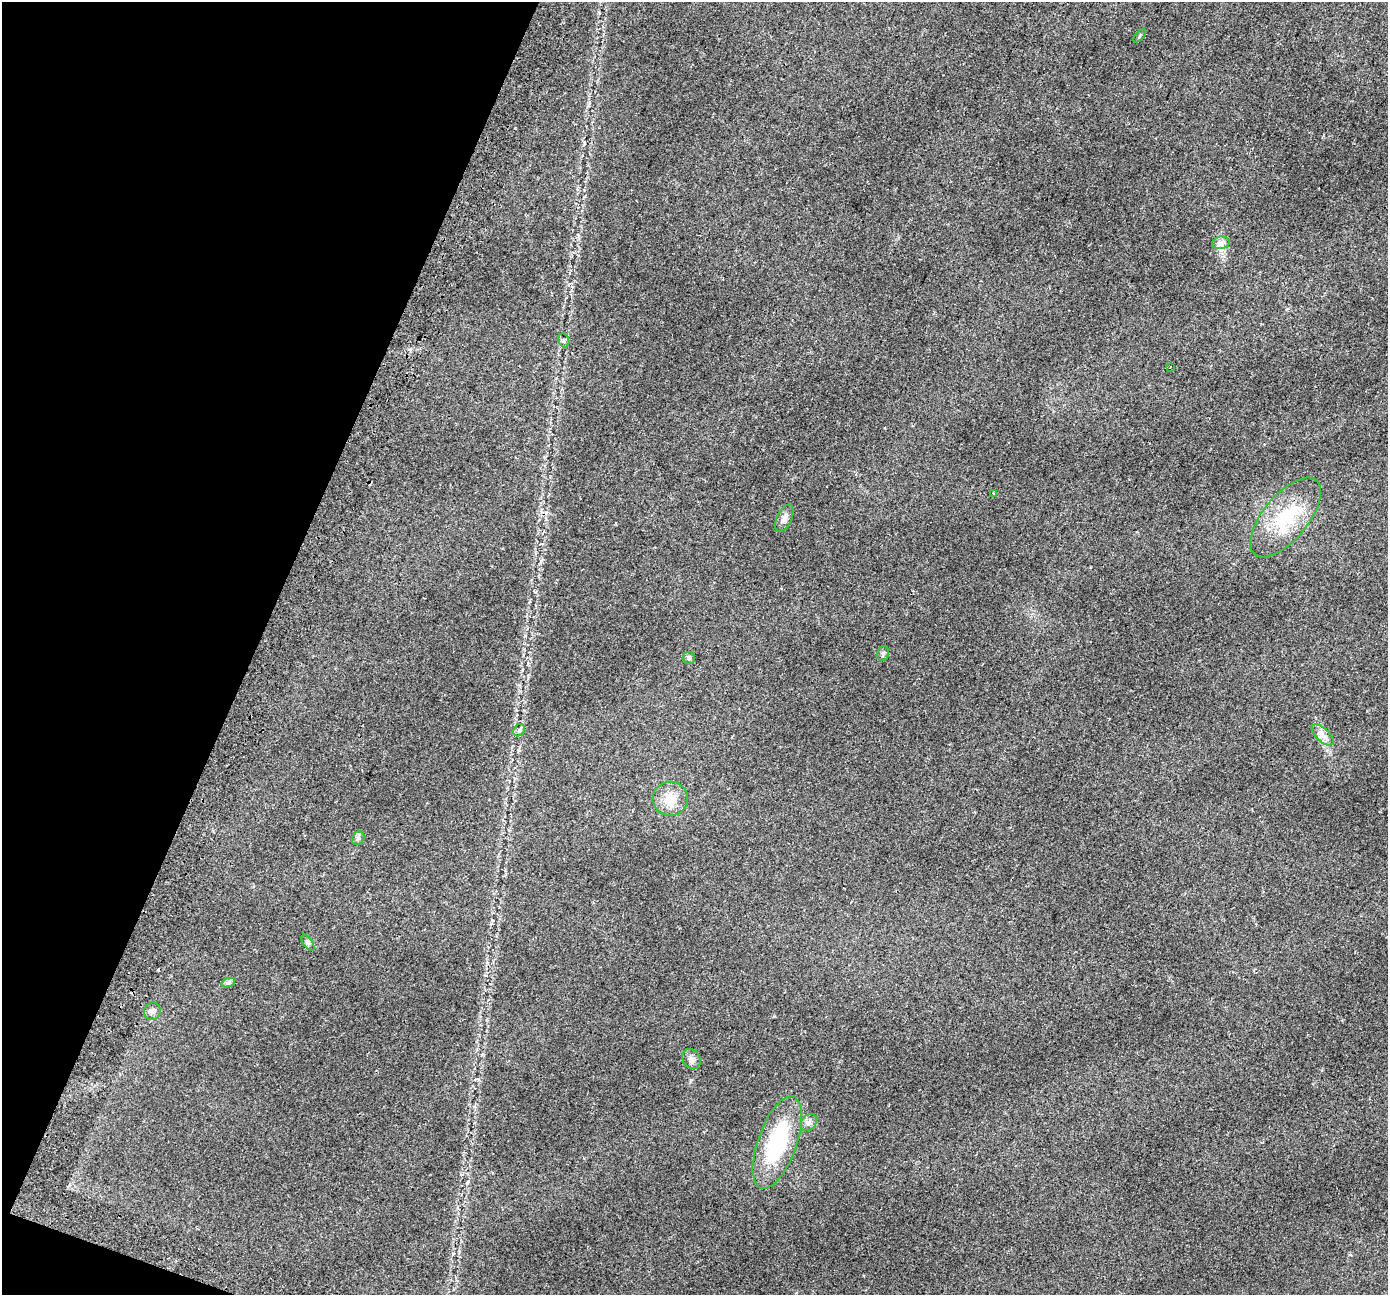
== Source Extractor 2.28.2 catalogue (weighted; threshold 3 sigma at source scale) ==
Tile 9 of 4 x 4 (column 1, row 3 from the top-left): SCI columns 64-1449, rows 1639-2931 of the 5662 x 5798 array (HDU 1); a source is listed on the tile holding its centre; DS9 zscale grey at full resolution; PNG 1390 x 1297 px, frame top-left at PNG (2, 2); each listed source drawn as its Kron ellipse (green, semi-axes under 4 px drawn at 4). Shown black and unused: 19% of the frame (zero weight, under 2 of 3 exposures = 4% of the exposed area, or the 3 px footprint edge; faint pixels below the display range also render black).
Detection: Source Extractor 2.28.2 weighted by HDU 2 'WHT'; one run over the whole footprint, this tile lists its part. Background 0.0543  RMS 0.0063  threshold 0.0284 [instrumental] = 3 sigma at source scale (4.5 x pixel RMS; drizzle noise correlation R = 1.50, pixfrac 1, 0.0396/0.0396 arcsec/px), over >= 5 px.
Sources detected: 20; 1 cosmic-ray / hot-pixel residue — neither listed nor drawn; the other 19 listed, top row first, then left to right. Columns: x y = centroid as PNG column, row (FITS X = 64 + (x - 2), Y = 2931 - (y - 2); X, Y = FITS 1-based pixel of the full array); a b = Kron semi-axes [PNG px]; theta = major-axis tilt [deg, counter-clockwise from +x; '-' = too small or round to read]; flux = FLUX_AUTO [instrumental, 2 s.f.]
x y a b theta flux
1140 36 8 3 46 0.8
1221 243 9 6 8 2.3
564 340 7 5 -74 1.5
1170 367 3 2 - 0.56
993 493 3 3 - 1.5
784 518 15 7 65 3.6
1286 518 48 22 50 35
883 653 7 5 75 1.5
689 658 6 6 - 1.1
519 730 7 5 46 1.3
1323 735 14 6 -43 3.7
670 799 18 17 - 11
358 838 7 5 46 1.5
308 943 9 4 -54 1.5
228 983 7 4 19 1.2
152 1011 9 8 - 2.3
691 1059 10 8 -56 2.7
809 1123 9 7 47 2.5
777 1142 49 19 70 52